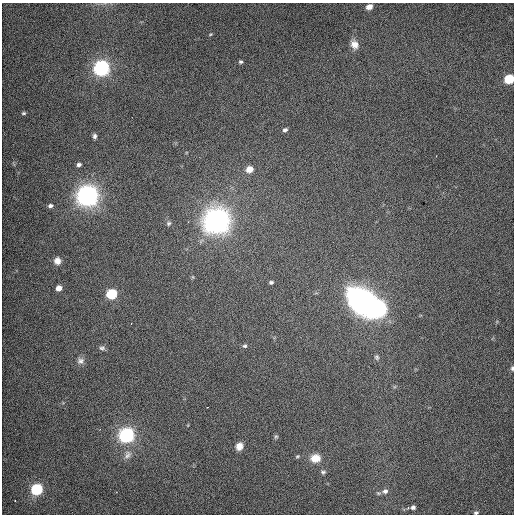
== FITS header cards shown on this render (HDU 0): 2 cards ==
NAXIS1  =                  512 / Axis length
NAXIS2  =                  512 / Axis length

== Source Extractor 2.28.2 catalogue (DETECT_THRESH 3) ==
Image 512 x 512 px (HDU 0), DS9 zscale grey, 1 PNG px = 1 image px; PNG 516 x 516 px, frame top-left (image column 1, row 512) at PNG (2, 3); no overlay
Background 508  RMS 2.9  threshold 8.57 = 3 sigma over >= 5 px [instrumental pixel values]
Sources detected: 41; all 41 listed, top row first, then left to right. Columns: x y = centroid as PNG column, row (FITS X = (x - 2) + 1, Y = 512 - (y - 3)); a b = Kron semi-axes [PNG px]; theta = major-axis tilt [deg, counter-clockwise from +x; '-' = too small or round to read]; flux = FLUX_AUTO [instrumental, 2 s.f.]
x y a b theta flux
369 7 6 5 - 980
210 34 6 4 21 260
354 45 11 9 -58 1500
241 62 5 5 - 380
101 68 7 6 - 67000
509 79 6 5 - 11000
24 113 5 4 - 280
285 130 6 5 - 490
95 136 7 5 -86 550
436 156 2 2 - 97
79 165 6 5 - 530
249 169 9 8 - 1700
87 195 8 7 - 180000
50 206 7 5 13 540
217 220 10 9 - 300000
169 223 7 6 - 430
57 261 8 7 - 1300
193 277 6 4 -90 230
271 282 4 3 - 320
59 288 6 5 - 1500
111 294 6 6 - 15000
362 301 32 23 -44 39000
379 309 8 7 - 49000
245 346 5 5 - 310
102 348 9 7 8 560
377 357 6 6 - 340
80 361 10 10 - 1100
512 368 7 4 -82 340
126 435 7 6 - 60000
276 436 6 4 51 250
239 446 7 6 - 1400
127 455 14 10 61 1400
297 456 5 4 - 250
315 458 10 9 - 2800
323 472 7 5 1 450
37 489 6 6 - 23000
385 491 9 7 16 890
378 493 7 6 - 440
15 500 3 2 - 320
413 507 7 6 - 670
476 513 5 4 - 300
At the frame edge (FLAGS 8, measured only in part): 3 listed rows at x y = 509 79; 512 368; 476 513